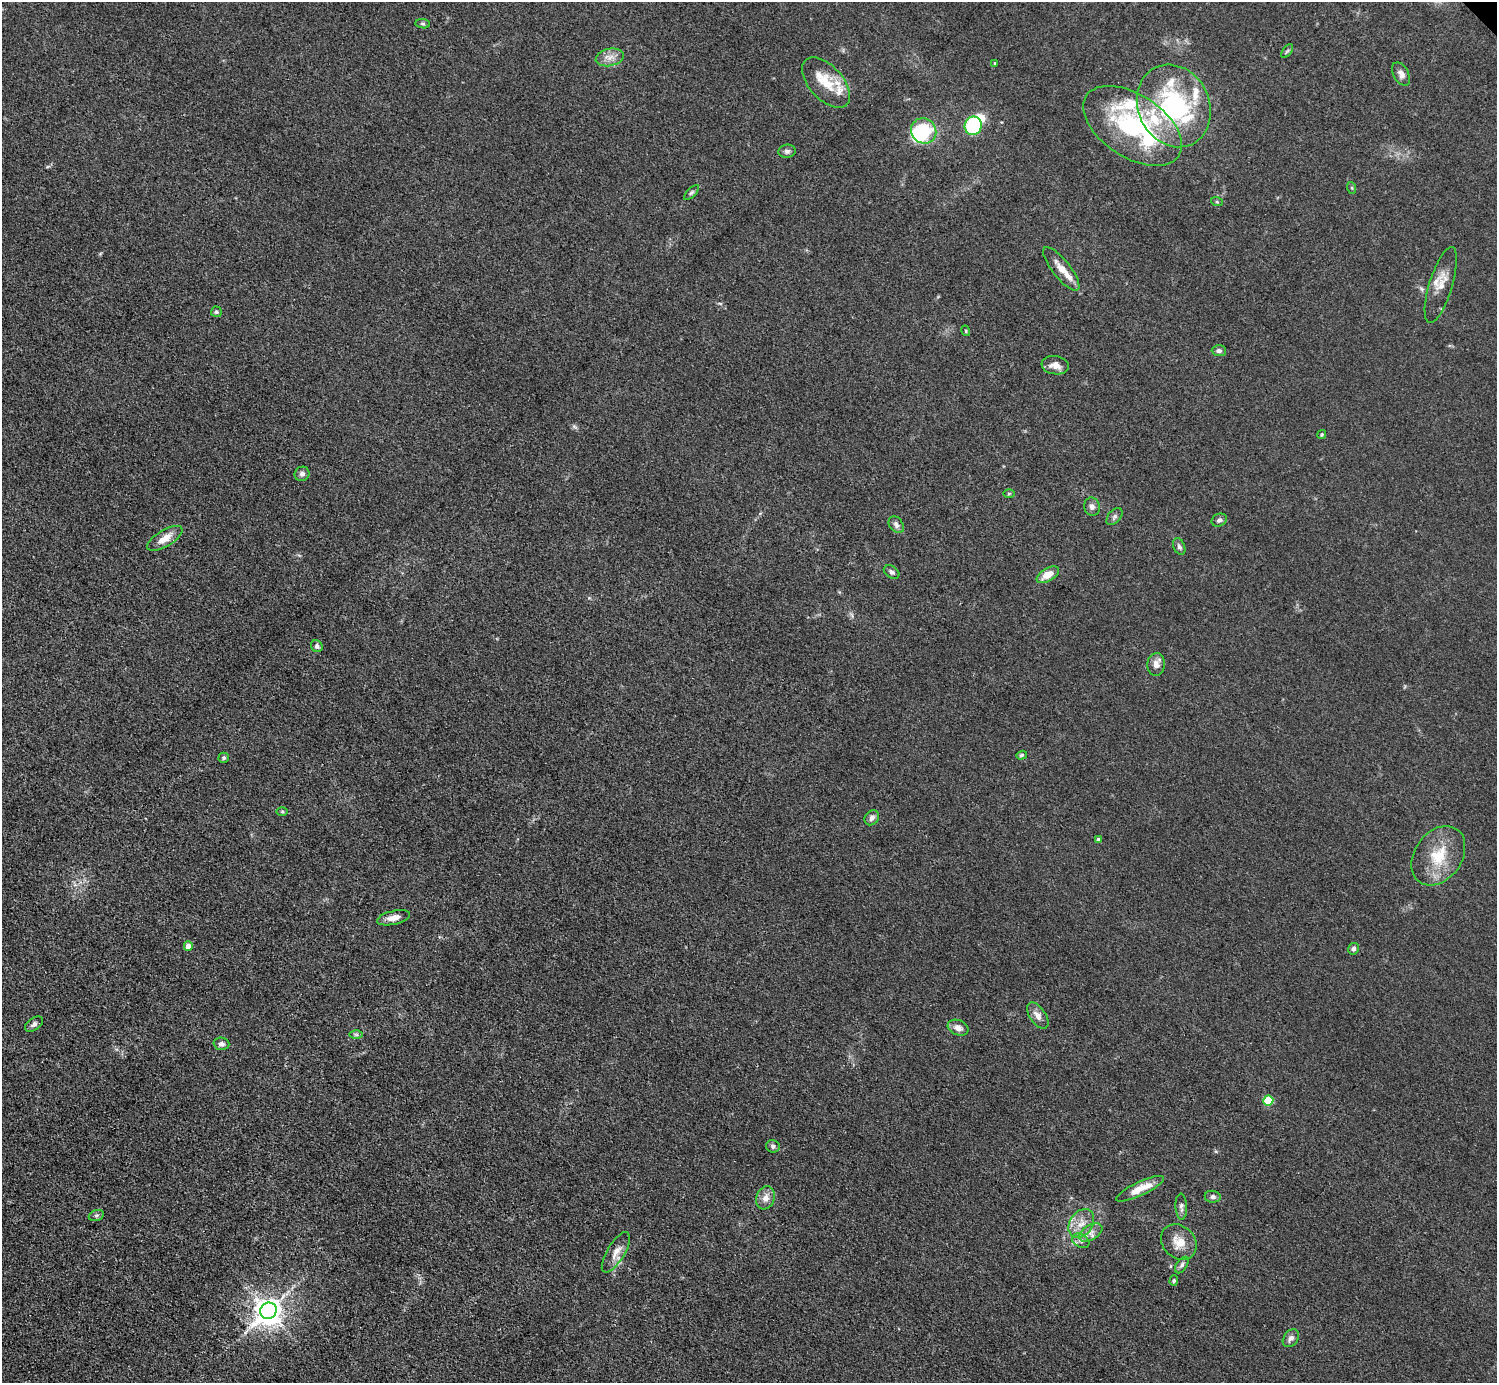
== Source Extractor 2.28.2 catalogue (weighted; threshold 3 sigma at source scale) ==
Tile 7 of 4 x 4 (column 3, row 2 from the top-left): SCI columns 2992-4486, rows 3065-4445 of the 5984 x 5984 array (HDU 1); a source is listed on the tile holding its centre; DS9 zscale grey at full resolution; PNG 1499 x 1385 px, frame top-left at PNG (2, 2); each listed source drawn as its Kron ellipse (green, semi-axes under 4 px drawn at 4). Shown black and unused: <1% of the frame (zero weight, under 3 of 4 exposures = <1% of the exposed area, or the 3 px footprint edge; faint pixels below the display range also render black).
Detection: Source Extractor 2.28.2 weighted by HDU 2 'WHT'; one run over the whole footprint, this tile lists its part. Background 0.0445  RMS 0.0054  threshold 0.0244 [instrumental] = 3 sigma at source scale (4.5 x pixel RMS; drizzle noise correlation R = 1.50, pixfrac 1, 0.05/0.05 arcsec/px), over >= 5 px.
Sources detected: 78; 4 inside a brighter object's white glare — neither listed nor drawn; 11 inside a brighter listed object's ellipse — not listed separately; the other 63 listed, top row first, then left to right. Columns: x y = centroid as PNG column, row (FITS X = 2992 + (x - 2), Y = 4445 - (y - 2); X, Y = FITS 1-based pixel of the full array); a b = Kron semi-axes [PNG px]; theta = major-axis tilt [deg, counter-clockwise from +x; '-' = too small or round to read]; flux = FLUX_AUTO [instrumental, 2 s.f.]
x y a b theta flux
423 24 7 4 -6 0.92
1287 51 8 4 52 0.86
610 57 14 8 12 4.4
995 63 4 3 - 0.56
1401 74 12 7 -61 2.8
826 83 30 16 -48 15
1174 106 42 35 -64 84
973 126 9 8 - 48
1132 126 55 31 -33 66
924 131 13 12 - 39
787 151 8 6 7 1.7
1352 188 6 4 -71 0.71
691 193 9 4 45 1.2
1217 202 6 4 -18 0.65
1061 269 27 9 -52 6.9
1441 285 39 11 73 8.1
216 312 5 5 - 0.94
966 331 5 3 - 0.53
1219 351 7 5 -4 1.6
1055 365 14 9 -7 4.7
1322 435 4 4 - 0.71
302 474 7 7 - 1.8
1009 494 6 4 1 0.63
1092 507 9 7 -74 2.4
1114 517 10 6 49 1.6
1219 520 8 6 23 1.6
896 525 9 6 -52 2.3
165 538 20 8 31 6.8
1179 547 9 5 -67 1.5
892 572 8 6 -35 1.5
1048 575 12 6 30 7.6
317 646 6 5 - 1.8
1156 664 11 9 87 3.8
1022 755 5 4 - 0.86
224 758 5 5 - 1
282 811 5 3 - 0.61
872 818 8 6 47 2
1098 840 4 4 - 1.9
1438 856 32 23 55 21
394 918 17 7 13 4.4
188 946 4 4 - 4.6
1353 949 6 5 - 1.8
1038 1015 15 8 -55 3.7
34 1024 10 6 35 1.9
958 1028 10 7 -21 3.7
356 1035 6 4 -1 0.91
221 1044 8 6 -3 1.8
1268 1100 5 5 - 25
773 1146 7 6 - 1.4
1140 1189 26 6 25 10
1213 1197 8 6 -7 1.8
765 1198 12 9 72 4.5
1181 1207 13 6 -88 2
96 1216 8 5 17 1.2
1081 1224 15 11 56 7
1090 1233 13 7 30 3.7
1081 1241 9 6 -30 1.9
1179 1242 19 16 -44 8.6
616 1252 23 8 59 5.7
1182 1265 9 5 57 1.6
1174 1281 5 4 - 0.85
268 1311 8 8 - 680
1291 1338 10 7 52 2.5